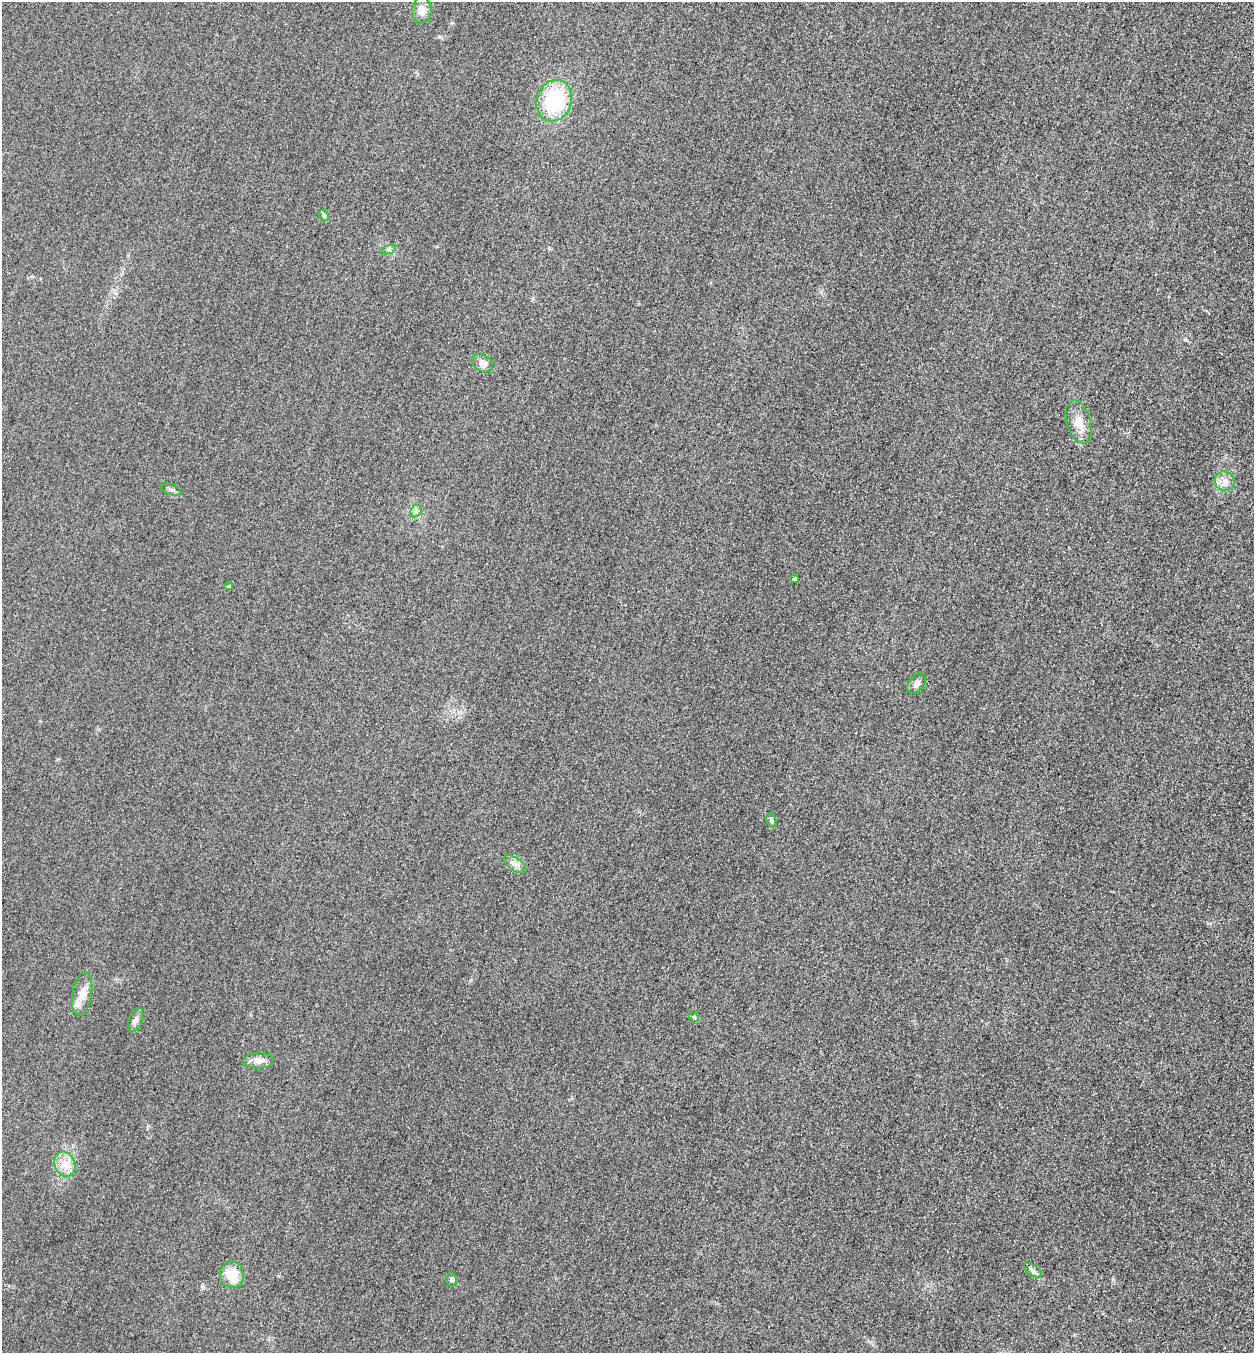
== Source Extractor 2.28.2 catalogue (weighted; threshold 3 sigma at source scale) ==
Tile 6 of 4 x 4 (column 2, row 2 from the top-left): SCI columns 1416-2667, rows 2725-4075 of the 5463 x 5449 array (HDU 1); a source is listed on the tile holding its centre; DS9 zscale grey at full resolution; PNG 1256 x 1355 px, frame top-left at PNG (2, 2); each listed source drawn as its Kron ellipse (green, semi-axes under 4 px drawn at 4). Shown black and unused: <1% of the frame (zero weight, under 3 of 4 exposures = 3% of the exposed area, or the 3 px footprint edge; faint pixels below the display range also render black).
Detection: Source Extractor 2.28.2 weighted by HDU 2 'WHT'; one run over the whole footprint, this tile lists its part. Background 0.0773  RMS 0.017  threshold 0.0764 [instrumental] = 3 sigma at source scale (4.5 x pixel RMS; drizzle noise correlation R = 1.50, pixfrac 1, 0.05/0.05 arcsec/px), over >= 5 px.
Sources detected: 23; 1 inside a brighter listed object's ellipse — not listed separately; the other 22 listed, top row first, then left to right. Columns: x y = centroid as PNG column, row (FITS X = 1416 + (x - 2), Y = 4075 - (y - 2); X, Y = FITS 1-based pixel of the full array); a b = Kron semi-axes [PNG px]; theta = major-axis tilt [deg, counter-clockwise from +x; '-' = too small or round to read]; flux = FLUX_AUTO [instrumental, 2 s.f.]
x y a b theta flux
422 10 13 10 89 15
554 101 21 17 70 120
324 215 6 5 - 2.6
388 250 8 4 19 3.4
483 363 11 8 -31 9.5
1079 422 22 12 -73 22
1225 481 10 9 - 12
171 489 10 5 -23 4.6
416 511 7 5 46 4.4
795 579 4 4 - 2.7
229 586 4 3 - 1.9
916 684 11 7 51 7.4
771 820 7 5 -73 3.1
515 864 13 6 -34 8.6
82 994 22 10 82 19
694 1017 6 4 -47 2.6
136 1020 13 6 69 7.5
258 1061 15 8 2 11
65 1164 13 10 -66 18
1033 1270 10 5 -32 5.4
232 1275 13 12 - 35
452 1279 7 5 -89 3.5
Unlisted compact peaks at least as high as the median listed source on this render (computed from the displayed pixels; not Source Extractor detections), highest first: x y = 1186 340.